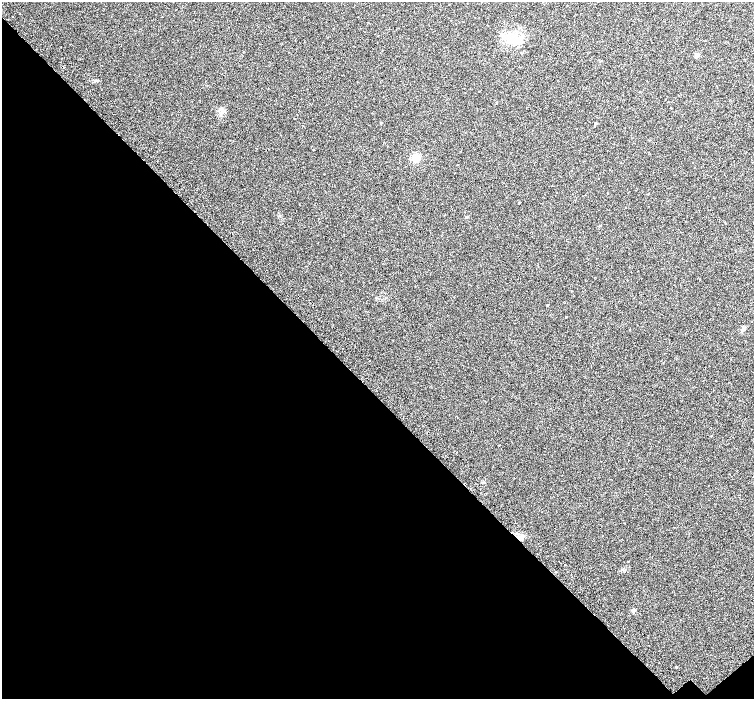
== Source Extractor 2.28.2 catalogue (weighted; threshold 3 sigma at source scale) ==
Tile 14 of 4 x 4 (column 2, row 4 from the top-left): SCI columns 1573-3076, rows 305-1698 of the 6147 x 6119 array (HDU 1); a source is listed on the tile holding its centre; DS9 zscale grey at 2 x 2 block average (1 PNG px = mean of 2 x 2 image px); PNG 756 x 701 px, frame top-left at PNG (2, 2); no overlay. Shown black and unused: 44% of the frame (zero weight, under 2 of 3 exposures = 4% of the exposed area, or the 3 px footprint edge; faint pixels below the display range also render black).
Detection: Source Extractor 2.28.2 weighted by HDU 2 'WHT'; one run over the whole footprint, this tile lists its part. Background 0.0488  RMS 0.012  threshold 0.0518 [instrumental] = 3 sigma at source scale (4.5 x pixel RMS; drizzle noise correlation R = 1.50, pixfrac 1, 0.0396/0.0396 arcsec/px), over >= 5 px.
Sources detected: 11; all 11 listed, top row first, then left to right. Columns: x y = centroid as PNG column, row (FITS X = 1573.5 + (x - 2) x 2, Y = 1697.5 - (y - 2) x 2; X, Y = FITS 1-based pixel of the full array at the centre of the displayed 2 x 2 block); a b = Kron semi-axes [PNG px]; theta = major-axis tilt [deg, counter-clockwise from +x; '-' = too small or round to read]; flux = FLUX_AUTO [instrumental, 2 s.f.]
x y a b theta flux
513 38 19 11 -17 55
697 55 3 3 - 24
381 123 3 2 - 1.5
416 158 8 7 - 19
519 203 3 2 - 1
466 217 3 3 - 1.9
725 223 2 2 - 1
547 305 2 2 - 1.6
743 329 6 3 52 4.2
634 610 3 3 - 17
676 667 2 2 - 1.9
Diffuse or blended objects may show on this block-average render without a row.